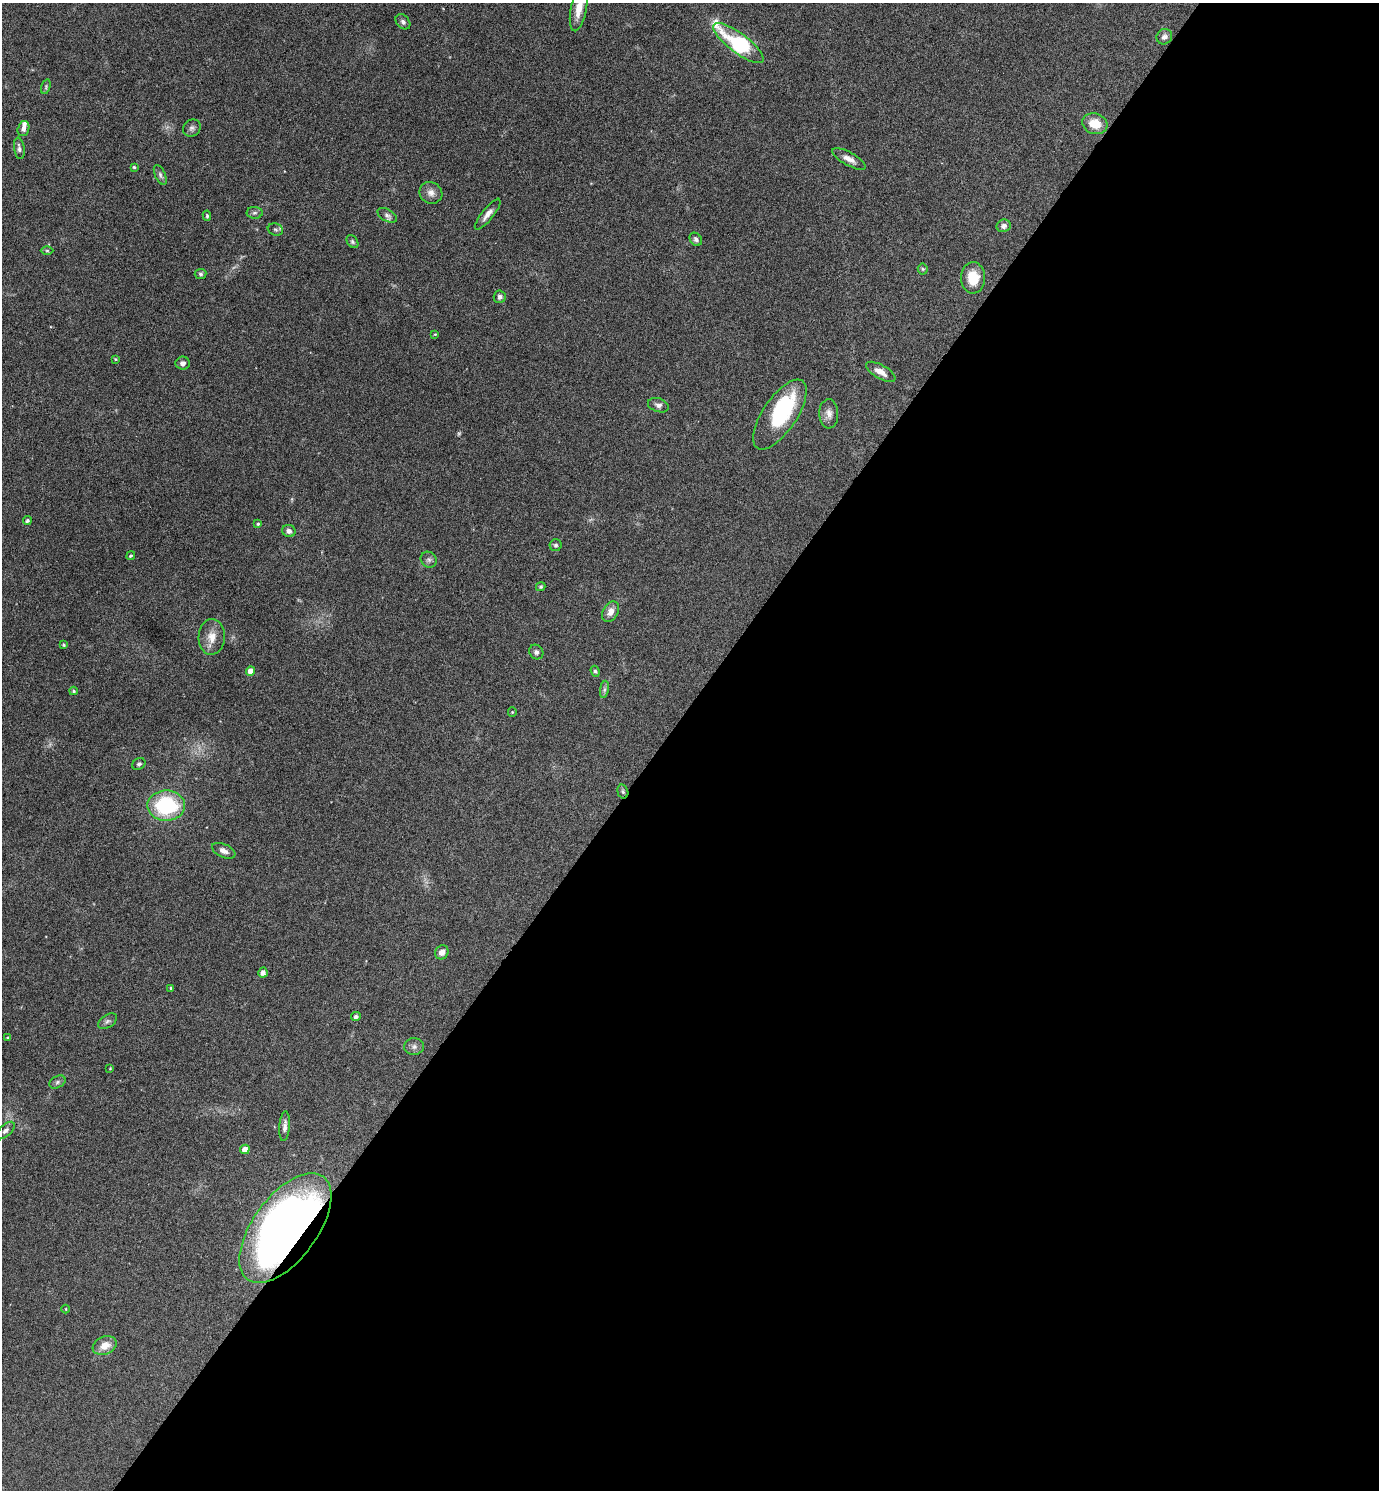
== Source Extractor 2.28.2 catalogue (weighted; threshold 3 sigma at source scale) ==
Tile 12 of 4 x 4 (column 4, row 3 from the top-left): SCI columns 4286-5662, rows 1493-2980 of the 5958 x 5955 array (HDU 1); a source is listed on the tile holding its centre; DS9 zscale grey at full resolution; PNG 1381 x 1492 px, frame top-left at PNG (2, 3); each listed source drawn as its Kron ellipse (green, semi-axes under 4 px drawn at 4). Shown black and unused: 52% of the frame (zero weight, under 4 of 8 exposures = <1% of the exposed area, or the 3 px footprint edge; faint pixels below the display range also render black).
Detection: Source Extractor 2.28.2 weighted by HDU 2 'WHT'; one run over the whole footprint, this tile lists its part. Background 0.116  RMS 0.0051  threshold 0.0209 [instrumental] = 3 sigma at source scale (4.09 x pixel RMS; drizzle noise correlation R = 1.36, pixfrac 0.8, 0.05/0.05 arcsec/px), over >= 5 px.
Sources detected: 72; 1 too faint to see at this stretch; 1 inside a brighter object's white glare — neither listed nor drawn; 2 inside a brighter listed object's ellipse — not listed separately; the other 68 listed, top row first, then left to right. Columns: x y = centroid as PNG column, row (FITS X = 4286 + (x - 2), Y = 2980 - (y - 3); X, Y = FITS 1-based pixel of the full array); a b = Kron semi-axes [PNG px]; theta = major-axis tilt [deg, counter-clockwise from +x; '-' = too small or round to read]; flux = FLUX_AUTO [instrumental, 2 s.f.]
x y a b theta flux
579 9 23 8 79 6.7
403 22 8 6 -49 1.3
1164 37 8 7 - 2
738 43 30 10 -37 49
46 87 7 4 72 0.74
1095 124 13 10 -19 8.4
192 128 9 8 - 1.5
23 129 8 5 74 1.9
19 148 11 5 -81 1.6
849 159 19 6 -29 3.3
134 167 4 4 - 0.65
160 175 11 5 -66 1.2
431 193 12 10 -29 2.9
255 213 8 6 2 1.3
488 214 19 6 51 3.2
387 215 10 6 -29 1.4
207 216 5 3 - 0.61
1004 226 7 6 - 1.9
275 229 8 6 -19 1.1
696 239 7 5 -53 1.2
352 242 7 5 -52 0.87
47 251 6 4 -1 0.66
923 269 5 5 - 0.65
201 274 6 5 - 0.92
973 278 15 12 -89 9.9
500 297 6 6 - 1.6
435 334 3 3 - 0.4
115 359 4 3 - 0.44
183 363 7 6 - 1.7
881 372 16 7 -30 3.9
658 405 11 6 -18 1.7
780 414 40 17 56 35
829 414 14 9 -88 3.1
27 520 4 4 - 0.89
258 524 4 4 - 0.66
289 531 7 6 - 2.1
556 545 6 6 - 0.93
131 556 5 4 - 0.51
429 560 8 7 - 1.4
541 587 5 4 - 0.65
610 612 11 7 61 3.7
212 637 18 13 86 5.9
64 645 4 3 - 0.67
536 652 7 6 - 1.3
250 671 4 4 - 4.1
595 671 5 4 - 0.83
604 689 9 4 81 1.1
73 691 4 4 - 0.67
512 712 4 4 - 0.47
139 764 7 5 35 1.2
623 792 7 5 -74 0.99
166 806 19 15 -2 38
224 851 12 6 -24 2.6
442 952 7 6 - 2.8
263 973 5 4 - 2.1
171 988 3 3 - 0.55
356 1016 5 4 - 1.4
107 1021 10 6 33 1.4
8 1038 4 3 - 0.44
414 1047 10 8 1 1.9
110 1068 3 3 - 0.33
57 1082 9 5 28 1.2
285 1126 15 5 85 2.2
5 1131 11 6 42 1.6
245 1149 5 4 - 4.2
285 1228 64 32 54 330
66 1309 4 3 - 0.36
105 1346 12 9 22 5.3
Overlapping masked pixels (flux is a lower limit): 2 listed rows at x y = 623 792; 285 1228
Isophote crosses this tile's border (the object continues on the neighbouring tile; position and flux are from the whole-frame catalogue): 1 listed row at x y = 579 9